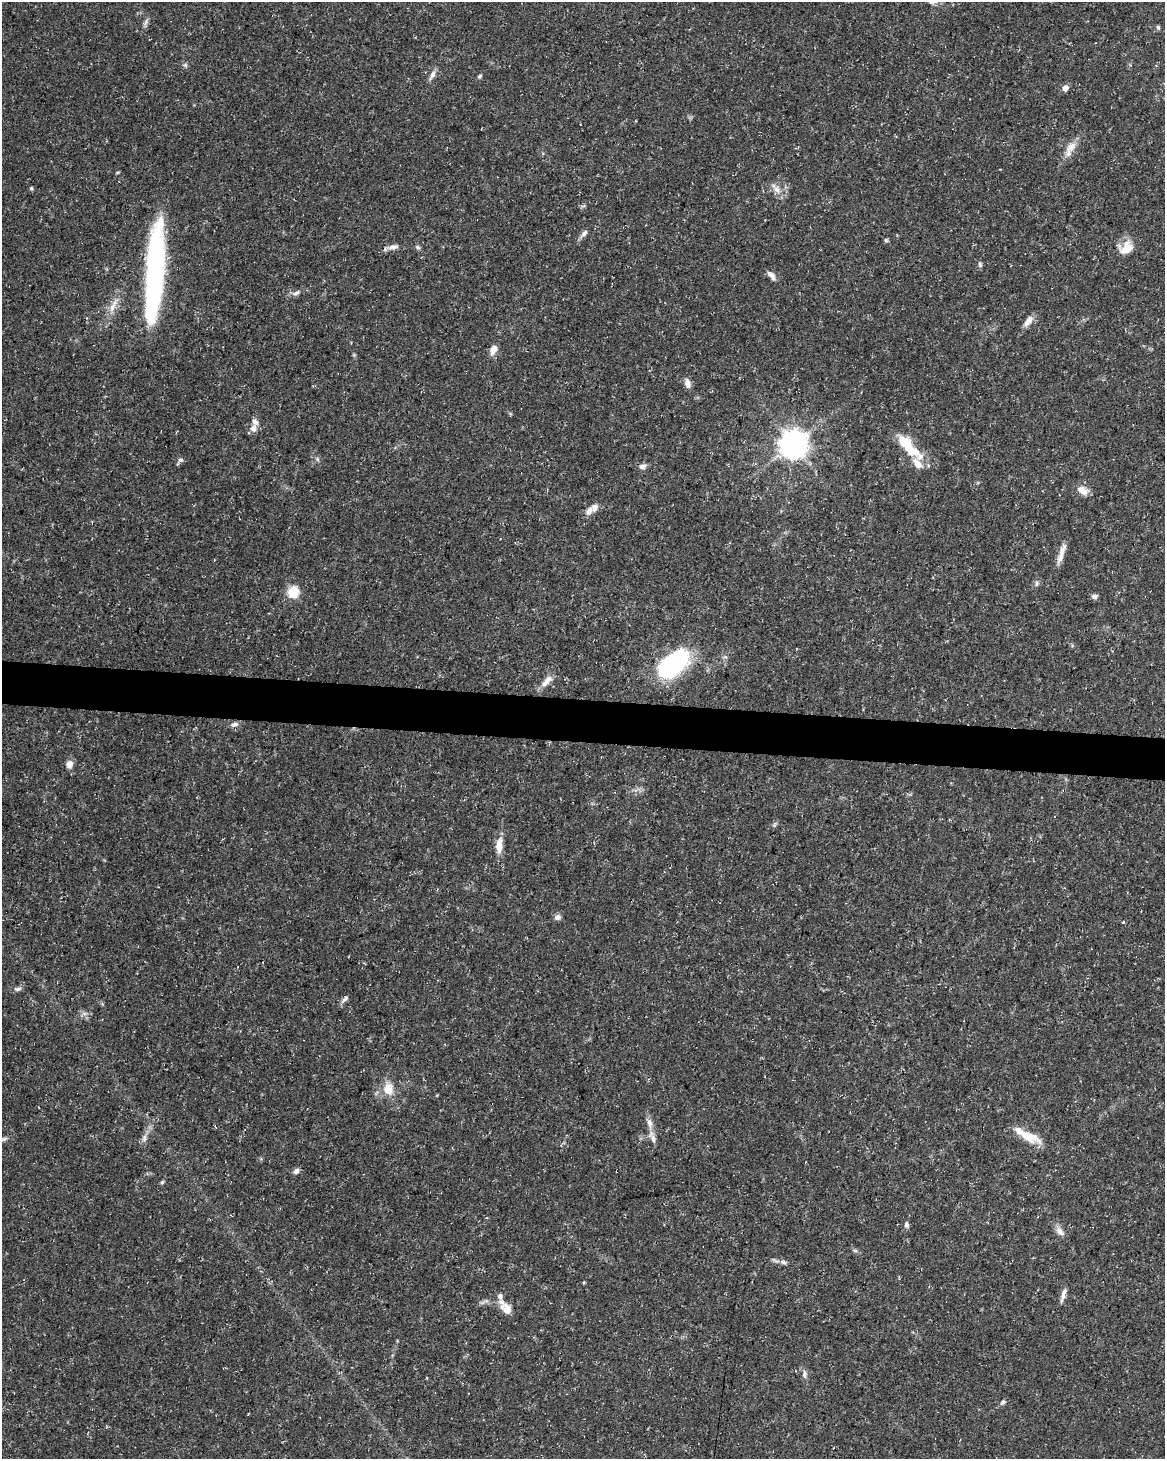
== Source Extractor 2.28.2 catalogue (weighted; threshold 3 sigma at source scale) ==
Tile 6 of 4 x 3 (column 2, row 2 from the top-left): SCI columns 1173-2335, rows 1742-3198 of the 4661 x 4881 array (HDU 1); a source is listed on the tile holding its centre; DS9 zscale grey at full resolution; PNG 1167 x 1461 px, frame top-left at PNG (2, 2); no overlay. Shown black and unused: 3% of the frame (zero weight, under 3 of 5 exposures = <1% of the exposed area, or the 3 px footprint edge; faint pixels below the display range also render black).
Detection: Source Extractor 2.28.2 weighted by HDU 2 'WHT'; one run over the whole footprint, this tile lists its part. Background 0.0267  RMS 0.0022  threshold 0.00997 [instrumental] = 3 sigma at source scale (4.5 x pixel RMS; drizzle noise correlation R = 1.50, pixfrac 1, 0.0396/0.0396 arcsec/px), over >= 5 px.
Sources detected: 68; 1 inside a brighter object's white glare — not listed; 8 inside a brighter listed object's ellipse — not listed separately; the other 59 listed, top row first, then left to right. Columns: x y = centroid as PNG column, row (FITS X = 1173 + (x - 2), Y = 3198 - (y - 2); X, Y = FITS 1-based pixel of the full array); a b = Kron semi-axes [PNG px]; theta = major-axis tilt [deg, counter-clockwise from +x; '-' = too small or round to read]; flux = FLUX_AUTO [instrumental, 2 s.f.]
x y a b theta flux
146 22 11 4 69 0.67
1158 27 6 5 - 0.39
185 65 6 5 - 0.42
432 75 15 6 61 0.97
480 76 6 4 28 0.33
1065 88 8 7 - 0.96
1071 147 19 10 45 2.4
31 188 5 4 - 0.3
777 189 11 8 -43 1.6
584 233 10 6 53 0.83
886 240 5 5 - 0.37
393 247 15 6 13 1.2
1126 248 20 16 25 3.4
980 264 8 5 -75 0.45
154 267 96 17 88 50
772 276 12 6 -47 1.2
296 293 11 6 31 0.77
112 307 15 7 67 1.9
1029 320 11 10 - 1.3
493 350 12 7 60 1.8
687 383 13 7 -79 1.2
253 428 10 8 76 1.3
793 444 8 8 - 290
907 445 29 13 -55 6.8
317 459 6 4 -71 0.33
180 460 7 5 -1 0.53
642 466 9 7 10 0.93
1083 490 16 9 -34 1.8
594 507 10 8 52 1.2
1063 550 26 7 66 1.9
1036 584 9 4 90 0.44
293 592 5 5 - 19
1094 596 7 6 - 0.71
672 664 31 16 40 38
547 681 20 8 45 1.9
234 724 11 7 17 0.92
69 764 8 7 - 1.7
499 845 22 9 84 2.5
557 917 8 7 - 0.78
1123 922 3 3 - 0.52
18 989 10 5 6 0.65
345 999 13 5 44 0.69
84 1013 7 4 -19 0.55
388 1090 10 8 -83 4.2
649 1123 15 7 -77 1.5
1029 1137 32 11 -24 4.8
144 1138 11 6 85 0.92
4 1139 10 5 24 0.6
653 1139 19 6 -76 1
296 1171 8 6 45 0.77
162 1182 6 4 45 0.32
906 1225 9 6 90 0.55
1060 1232 14 8 -42 1.3
784 1262 9 6 -19 0.68
1064 1294 17 6 72 1.2
500 1296 7 6 - 0.81
506 1309 12 8 -53 2.7
804 1374 11 7 -85 0.89
1003 1402 7 5 44 0.54